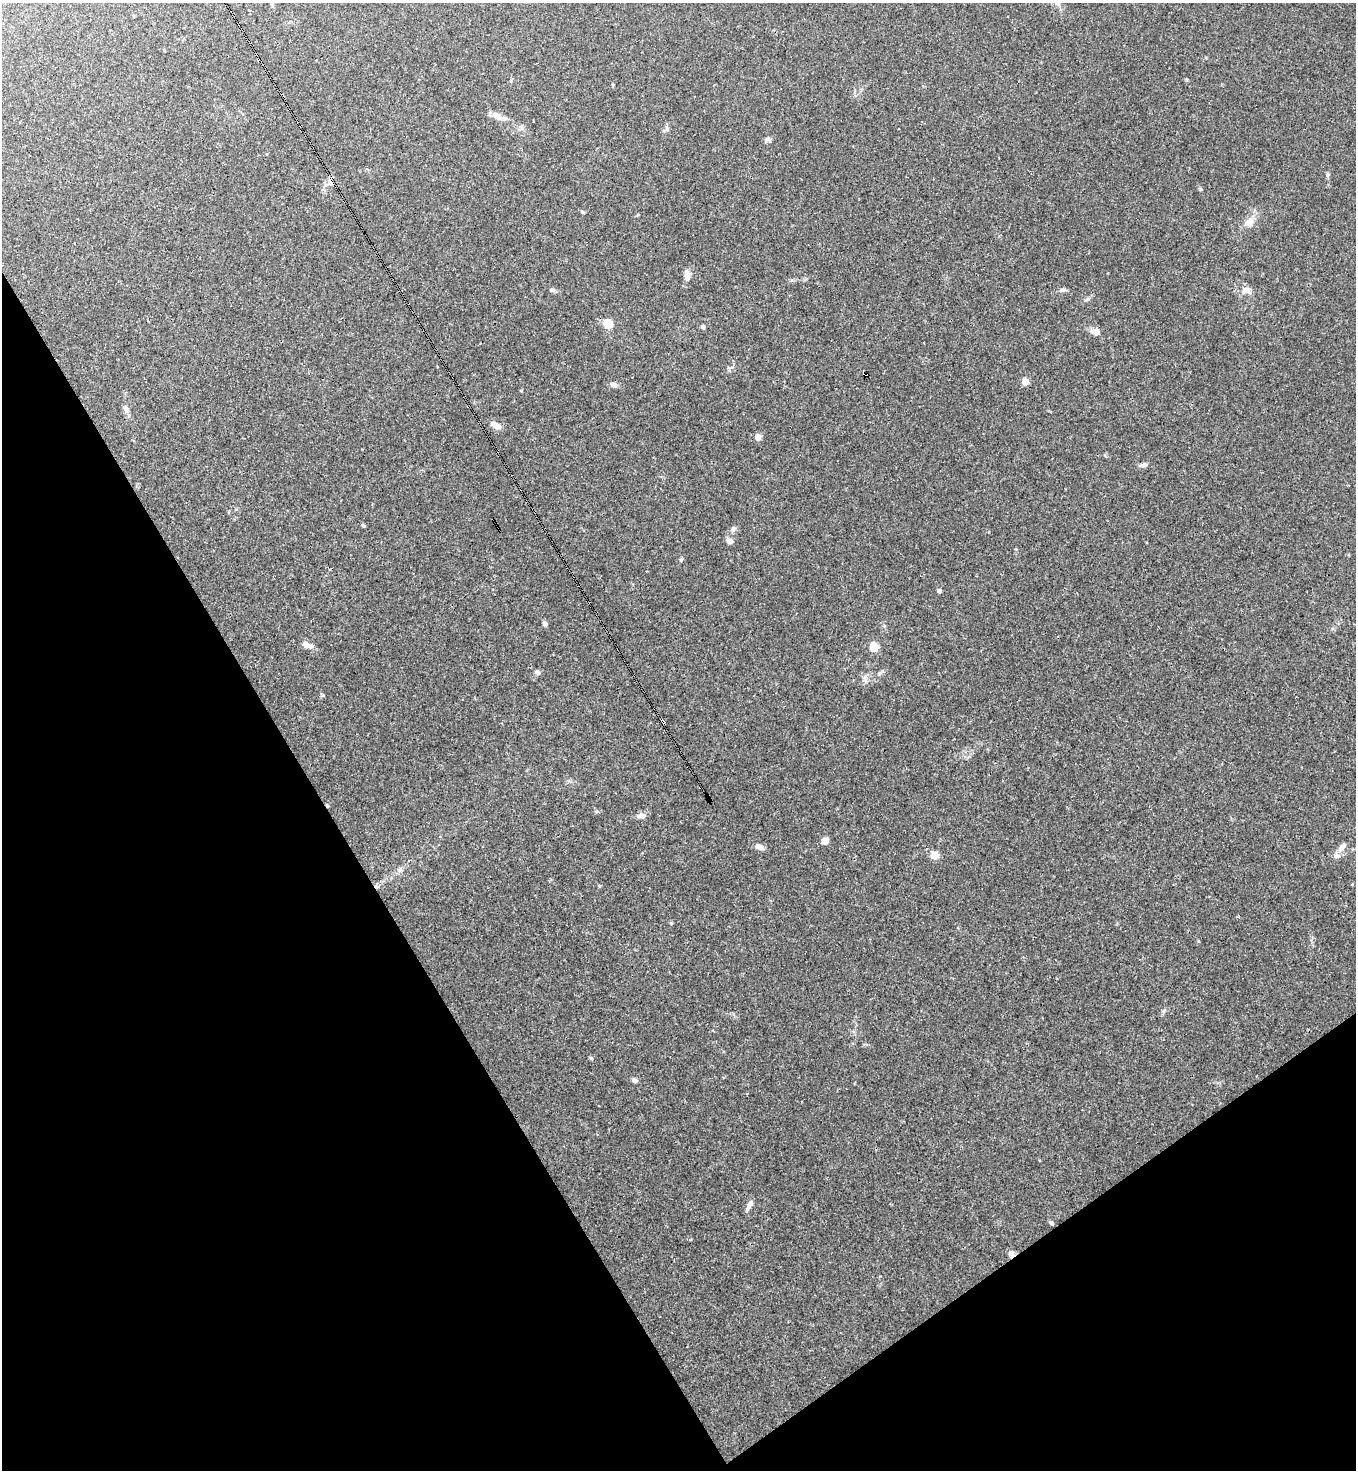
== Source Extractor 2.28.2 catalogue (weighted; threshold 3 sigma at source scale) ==
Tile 14 of 4 x 4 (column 2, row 4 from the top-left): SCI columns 1649-3002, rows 1-1468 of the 5867 x 5873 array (HDU 1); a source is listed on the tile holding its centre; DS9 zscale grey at full resolution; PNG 1358 x 1472 px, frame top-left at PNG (2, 3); no overlay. Shown black and unused: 29% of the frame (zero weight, under 3 of 4 exposures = <1% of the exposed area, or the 3 px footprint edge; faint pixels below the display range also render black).
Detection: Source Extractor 2.28.2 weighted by HDU 2 'WHT'; one run over the whole footprint, this tile lists its part. Background 0.029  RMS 0.003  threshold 0.0133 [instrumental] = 3 sigma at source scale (4.5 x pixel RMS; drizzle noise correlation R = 1.50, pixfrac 1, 0.05/0.05 arcsec/px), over >= 5 px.
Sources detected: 43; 2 cosmic-ray / hot-pixel residue — not listed; the other 41 listed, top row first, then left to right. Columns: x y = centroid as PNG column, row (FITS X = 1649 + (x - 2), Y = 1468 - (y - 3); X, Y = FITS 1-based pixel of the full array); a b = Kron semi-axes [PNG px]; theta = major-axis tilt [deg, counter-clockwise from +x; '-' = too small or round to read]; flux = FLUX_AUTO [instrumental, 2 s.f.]
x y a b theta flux
249 10 3 3 - 0.71
497 116 11 8 -43 2.2
766 139 8 4 48 0.63
1328 174 6 4 71 0.48
1200 189 5 4 - 0.32
583 212 5 4 - 0.33
1249 222 13 9 36 2.4
687 276 11 6 -81 1.9
552 290 7 5 -1 0.66
1063 290 10 4 5 0.71
1244 291 11 7 51 1.3
1087 299 6 5 - 0.54
608 324 5 5 - 17
703 327 6 5 - 0.49
1096 332 9 7 -35 1.7
1025 381 6 5 - 2.2
613 384 8 6 -24 0.99
126 409 10 6 -64 1.2
496 426 13 7 -27 1.8
758 437 6 6 - 1.7
1143 465 11 5 12 0.97
363 525 6 3 -20 0.34
730 541 7 6 - 1.4
939 591 5 5 - 0.68
545 624 5 5 - 0.91
307 645 11 6 -17 2.2
874 647 5 5 - 12
538 672 6 5 - 0.95
865 677 7 5 44 0.74
663 721 6 3 -54 1.7
641 816 14 6 3 1.1
825 841 6 5 - 2.6
760 847 9 6 -27 1.6
1342 847 16 7 47 2
935 855 8 7 - 2.5
599 885 5 3 - 0.3
591 1058 6 4 -45 0.36
634 1080 6 5 - 0.9
749 1205 15 5 61 1.2
1051 1223 6 4 -28 0.63
1011 1254 8 7 - 1.3
Overlapping masked pixels (flux is a lower limit): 2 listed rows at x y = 663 721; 1011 1254
Unlisted compact peaks at least as high as the median listed source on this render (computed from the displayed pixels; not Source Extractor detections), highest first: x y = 671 923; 322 695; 681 560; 733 530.